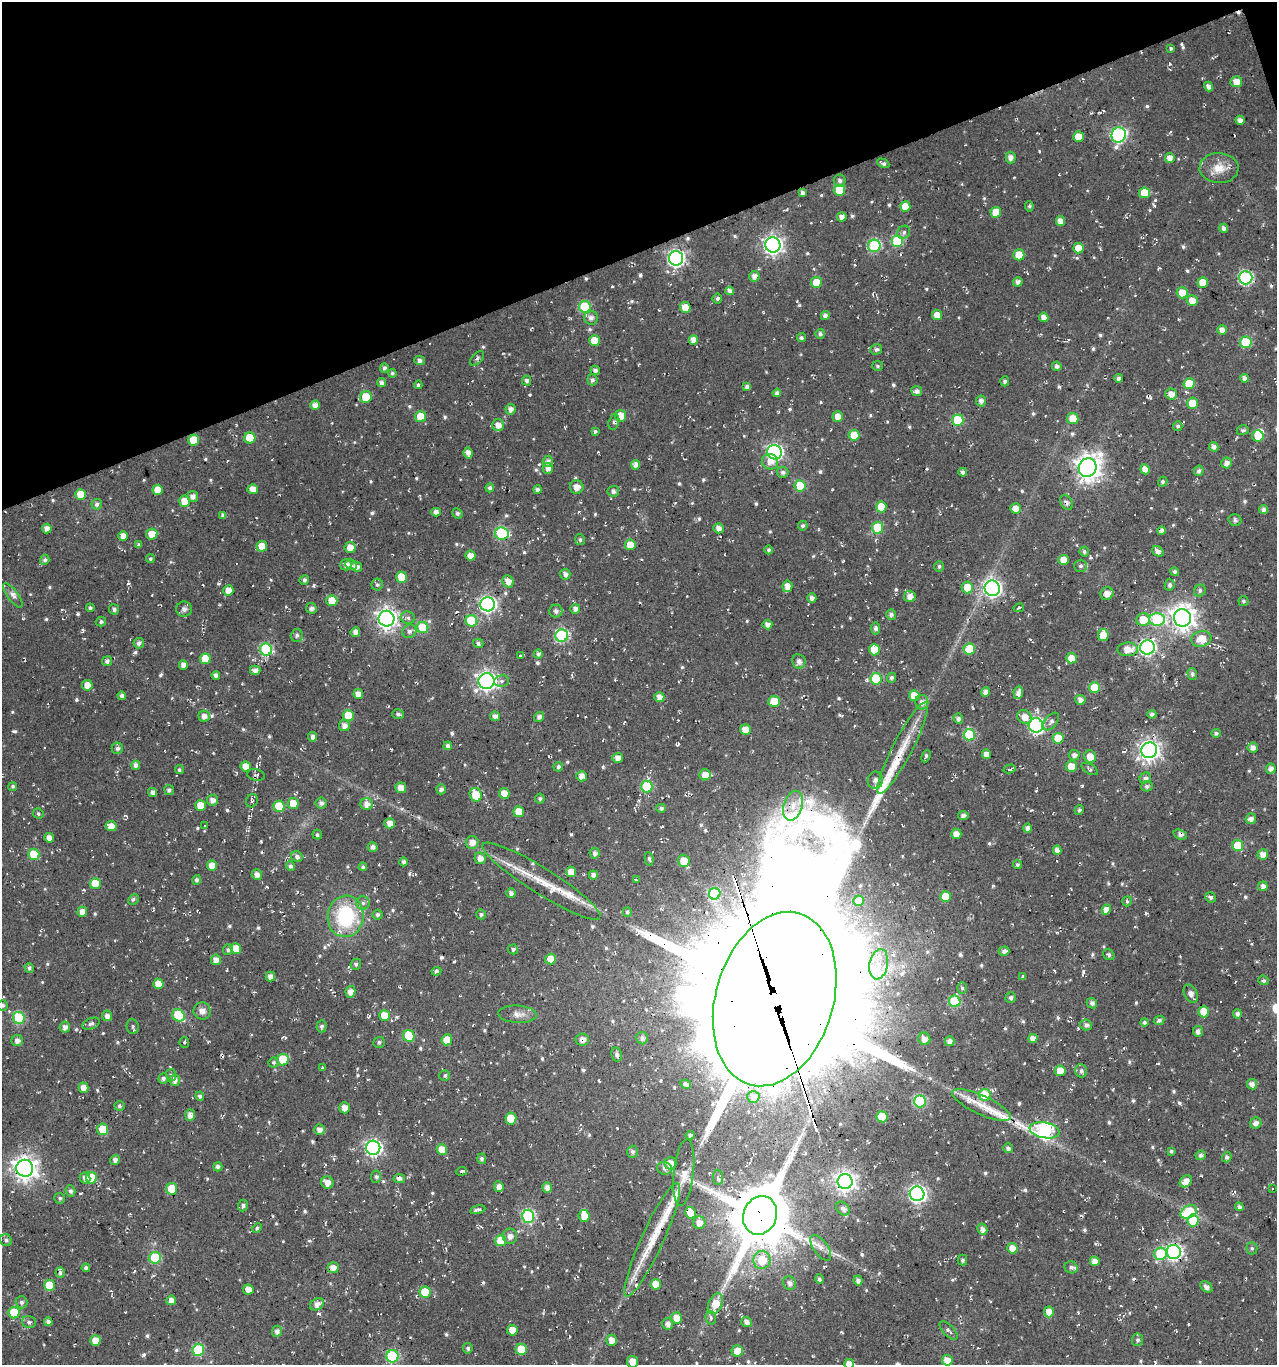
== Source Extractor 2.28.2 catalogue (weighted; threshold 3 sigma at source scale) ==
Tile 3 of 4 x 4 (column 3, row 1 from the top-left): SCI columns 2670-3944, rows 4090-5452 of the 5286 x 5452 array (HDU 1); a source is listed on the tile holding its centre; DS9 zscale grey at full resolution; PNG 1279 x 1367 px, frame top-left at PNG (2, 2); each listed source drawn as its Kron ellipse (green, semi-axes under 4 px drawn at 4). Shown black and unused: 19% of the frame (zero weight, under 2 of 3 exposures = <1% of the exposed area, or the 3 px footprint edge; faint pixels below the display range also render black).
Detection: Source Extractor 2.28.2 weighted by HDU 2 'WHT'; one run over the whole footprint, this tile lists its part. Background 0.0243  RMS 0.0089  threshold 0.04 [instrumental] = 3 sigma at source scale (4.5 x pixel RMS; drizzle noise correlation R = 1.50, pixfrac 1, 0.0396/0.0396 arcsec/px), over >= 5 px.
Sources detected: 838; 2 inside a brighter object's white glare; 25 cosmic-ray / hot-pixel residue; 5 long thin detections or spike segments (spike, bleed or trail) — neither listed nor drawn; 14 inside a brighter listed object's ellipse — not listed separately; of the other 792, all 500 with FLUX_AUTO >= 1.74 (the completeness limit of this list) listed and drawn (292 fainter detections not listed), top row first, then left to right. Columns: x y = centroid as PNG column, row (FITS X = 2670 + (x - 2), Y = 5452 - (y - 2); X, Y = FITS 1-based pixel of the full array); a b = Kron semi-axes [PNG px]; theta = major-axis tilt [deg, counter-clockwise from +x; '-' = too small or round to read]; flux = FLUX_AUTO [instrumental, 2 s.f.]
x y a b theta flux
1171 48 4 4 - 1.9
1236 82 6 5 - 9.6
1209 87 5 4 - 3.8
1240 120 4 4 - 4
1119 135 8 7 - 190
1078 137 5 5 - 14
1011 157 6 5 - 4.9
1170 158 5 5 - 6.1
883 163 6 4 -27 2.2
1219 168 19 15 -1 15
840 181 6 6 - 2.8
839 190 5 5 - 31
802 193 4 4 - 3.3
1145 193 5 5 - 17
905 206 5 5 - 12
1029 206 5 4 - 1.9
996 212 5 5 - 16
842 217 5 4 - 4.9
1060 221 5 4 - 6.4
1224 228 4 4 - 3.3
904 232 7 6 - 2.7
898 241 6 6 - 68
773 245 7 7 - 390
874 246 6 6 - 99
1078 248 5 5 - 13
1019 255 5 5 - 20
676 258 7 7 - 280
754 276 5 5 - 5.1
1246 278 7 6 - 130
816 282 5 5 - 21
1018 282 5 4 - 4
1203 283 5 5 - 16
730 291 4 4 - 3.9
1182 293 5 5 - 16
717 298 5 5 - 2.2
1192 301 5 5 - 11
585 307 6 5 - 57
685 307 5 5 - 15
937 315 5 5 - 10
825 316 4 4 - 4.2
1044 317 4 4 - 5.9
591 318 7 7 - 4.6
1222 330 5 5 - 5.7
820 334 5 4 - 2.7
801 338 4 4 - 2.1
693 340 5 4 - 6.9
594 341 5 5 - 21
1246 342 6 6 - 49
876 349 6 5 - 2.4
477 358 9 5 48 2.5
420 360 5 4 - 3.2
877 366 5 5 - 1.8
1057 366 5 5 - 3.1
384 368 5 4 - 2.5
595 370 5 4 - 4.1
392 373 4 3 - 1.8
1119 378 4 4 - 3
1245 378 4 4 - 4.4
527 380 5 4 - 2.8
592 380 5 5 - 2.8
1005 381 5 4 - 2.7
382 383 4 4 - 3.3
1189 384 5 5 - 20
418 385 4 4 - 2.1
747 387 4 4 - 3.4
917 391 5 5 - 4.5
777 393 4 4 - 3
1171 394 6 5 - 7.9
366 397 6 5 - 29
981 401 5 5 - 4.3
1192 403 5 5 - 18
315 405 5 4 - 5.7
511 409 5 5 - 4.7
621 416 6 5 - 16
421 417 5 5 - 25
838 417 5 5 - 7.9
1073 419 5 5 - 15
958 420 6 6 - 54
614 422 8 5 76 2.2
498 425 6 6 - 7.3
1178 426 5 4 - 1.7
1243 430 6 4 15 1.8
595 431 4 4 - 2
854 435 5 5 - 20
1258 436 6 5 - 19
250 438 5 5 - 26
193 440 5 5 - 24
1214 447 5 4 - 4.2
775 452 7 7 - 220
468 453 6 4 -82 5.5
548 461 6 5 - 3.4
770 462 8 7 - 7.6
1227 463 5 5 - 5.1
635 465 5 4 - 4.7
548 468 5 5 - 5.6
1088 468 9 8 - 910
1145 469 5 4 - 8.1
1199 471 5 4 - 2.7
783 472 6 5 - 2.6
963 472 4 4 - 3.3
1163 482 5 4 - 2
800 486 5 5 - 33
577 487 7 6 - 6.5
490 488 4 4 - 2.7
253 489 5 5 - 8.7
158 490 5 5 - 11
538 490 4 4 - 3.9
613 491 6 5 - 3.5
80 494 5 5 - 15
193 496 5 5 - 4.8
185 501 6 5 - 15
1066 502 8 6 -59 3.7
97 504 5 5 - 3.2
881 507 5 5 - 16
1015 508 5 5 - 7.5
1263 510 4 4 - 3.8
436 512 4 4 - 4.9
457 513 5 5 - 2.2
223 515 4 4 - 3.2
1235 520 6 6 - 2.5
803 526 5 4 - 2.2
718 528 5 5 - 5.3
878 528 6 5 - 42
47 529 5 4 - 5.1
1162 531 4 4 - 5.5
502 533 7 6 - 91
152 534 6 5 - 12
123 536 5 5 - 7
580 540 5 5 - 2
139 545 4 3 - 2.1
630 545 5 5 - 17
262 546 5 5 - 11
350 547 5 5 - 8.6
769 550 4 4 - 2.3
1084 551 5 4 - 1.9
1158 551 6 4 -41 5.8
470 556 5 5 - 7.7
150 559 4 4 - 1.8
45 560 5 4 - 2.3
1063 560 5 5 - 12
346 565 5 5 - 5.4
351 565 6 5 - 2.3
939 566 5 5 - 2
1080 566 6 6 - 2.3
357 567 6 5 - 4.9
1175 572 4 4 - 2
565 574 5 5 - 4
401 577 5 5 - 14
304 580 5 4 - 2.9
508 581 6 5 - 8
377 585 6 6 - 1.9
1170 585 6 5 - 2.6
787 586 6 5 - 7
967 588 6 5 - 16
992 588 8 7 - 300
228 590 5 5 - 8.8
1200 591 6 5 - 2.6
1107 594 7 6 - 7.1
13 595 14 5 -53 4.7
910 596 6 5 - 6.3
812 598 5 4 - 4
332 601 5 5 - 20
1243 601 5 5 - 1.7
488 604 7 7 - 250
90 608 4 4 - 2.4
311 608 5 5 - 3.1
1019 608 5 3 - 1.8
114 609 5 5 - 2.9
184 609 8 7 - 3.7
575 609 5 5 - 4.2
556 611 6 6 - 3
891 615 5 5 - 2.9
408 618 7 6 - 2.6
1182 618 9 8 - 840
387 619 8 8 - 490
1143 620 6 6 - 19
1157 620 8 6 0 86
471 621 6 5 - 43
101 622 5 4 - 2
767 625 5 4 - 5.6
423 627 6 5 - 42
875 628 6 4 -84 2.9
409 631 7 6 - 3.4
355 632 5 4 - 4.4
297 635 6 6 - 2.8
1103 635 6 5 - 13
562 636 6 6 - 100
1201 639 10 8 16 16
139 643 5 5 - 3.4
478 643 5 4 - 2.7
1147 647 7 7 - 220
266 649 6 6 - 83
969 649 6 5 - 36
1128 649 10 7 0 12
874 650 5 5 - 21
538 654 4 4 - 2.5
520 656 3 3 - 2.9
1071 658 5 5 - 11
205 659 5 5 - 18
107 661 5 5 - 3.6
799 661 7 6 - 4.6
183 665 5 4 - 5.3
255 670 5 4 - 4.3
1192 674 6 4 -71 2.5
216 675 4 4 - 3.9
891 678 5 4 - 2.7
876 679 6 6 - 53
486 681 8 8 - 400
501 681 7 6 - 2.8
87 685 5 5 - 9.3
1095 688 5 5 - 29
985 692 5 4 - 5.5
1018 693 6 5 - 5.4
358 694 5 5 - 7.4
122 696 4 4 - 3.3
914 696 5 5 - 18
659 697 5 5 - 6.8
1080 700 5 5 - 5.4
774 701 6 5 - 20
922 702 7 6 - 5.3
398 714 6 5 - 2.1
1152 714 4 4 - 3.1
348 715 5 5 - 23
204 716 5 5 - 5.7
495 716 5 5 - 5.1
539 717 5 5 - 3.1
1025 717 7 6 - 8.5
958 719 5 4 - 3.3
1051 721 10 6 52 3.8
344 725 5 5 - 5.4
1036 725 7 7 - 180
745 730 5 5 - 10
1216 733 5 4 - 2.2
969 735 6 6 - 55
313 737 4 4 - 4.4
1058 738 5 5 - 19
448 746 4 4 - 3.1
1253 747 5 5 - 5.3
117 748 6 5 - 3
903 748 52 10 63 27
1149 750 8 7 - 480
986 754 5 4 - 6.5
1074 755 5 5 - 4.1
926 756 6 3 66 2
1090 757 6 5 - 11
618 758 5 5 - 6.1
136 765 4 4 - 3.8
1071 766 5 5 - 13
246 767 5 5 - 14
558 767 5 4 - 2.5
1010 769 6 3 13 2.8
1090 769 9 4 -30 2.2
1271 769 5 5 - 4.3
179 770 4 4 - 2.2
256 775 9 5 -13 1.8
705 775 5 5 - 9.8
582 776 5 5 - 6.8
1145 778 6 5 - 3.2
875 780 9 7 81 4.8
13 786 5 4 - 1.8
647 786 6 6 - 59
1147 786 6 5 - 2.9
401 788 5 5 - 7.8
441 789 5 5 - 3.1
169 790 5 5 - 2.7
153 792 5 4 - 3.8
504 793 5 5 - 12
476 795 7 6 - 24
540 799 5 5 - 2
212 800 5 5 - 5.2
252 801 7 6 - 2.1
321 803 5 5 - 3.5
293 804 5 5 - 19
367 804 6 6 - 6.6
200 805 5 5 - 13
279 806 5 5 - 25
793 806 15 9 74 11
661 808 5 4 - 2.5
1079 810 5 4 - 1.8
519 812 5 5 - 18
38 814 5 5 - 1.8
963 815 5 4 - 3.6
1251 819 5 5 - 4.9
390 823 5 5 - 7.6
111 826 5 5 - 9
205 826 3 3 - 1.9
1028 828 5 4 - 4.5
956 834 5 5 - 7.2
317 835 5 4 - 1.8
1180 835 7 5 -19 2.6
49 838 5 4 - 6.4
472 842 6 6 - 7.3
1238 846 5 5 - 28
373 847 5 4 - 4.1
1057 850 5 4 - 5.8
595 853 5 5 - 3.5
34 854 5 5 - 27
1263 854 5 5 - 6.1
297 857 6 5 - 3.5
480 858 6 5 - 6.6
649 859 7 4 -81 1.8
684 861 6 6 - 15
404 862 4 4 - 2.4
1017 865 4 4 - 2
212 866 5 5 - 12
291 866 5 4 - 2.6
363 867 4 4 - 2.3
571 872 5 5 - 12
257 875 5 5 - 5.2
593 875 4 4 - 4.4
197 880 5 4 - 2.4
637 880 4 3 - 1.9
542 881 69 13 -32 34
95 884 5 5 - 27
1263 886 5 4 - 5
511 893 5 4 - 3.6
715 894 6 5 - 58
945 897 5 5 - 15
1211 897 5 5 - 2.5
133 899 6 5 - 2.1
859 901 5 5 - 14
1127 901 5 5 - 2.1
363 903 6 6 - 2.7
1106 910 5 4 - 10
82 912 5 4 - 8.1
627 912 5 4 - 2.2
481 914 5 5 - 1.9
378 915 5 5 - 2.3
346 916 21 18 83 74
236 948 5 5 - 13
513 949 5 5 - 2.1
228 950 5 5 - 2.4
1004 951 5 4 - 3.4
1109 955 6 5 - 2.3
551 959 5 5 - 16
216 960 5 5 - 6
356 964 6 5 - 1.8
879 964 15 9 79 14
29 968 5 4 - 2.5
436 971 5 4 - 2.7
270 976 5 5 - 5.3
1023 976 4 3 - 2.1
1263 980 6 4 -22 2.1
158 984 5 5 - 11
962 988 6 4 -87 1.9
350 992 6 5 - 7
1191 994 10 6 -62 4.6
1011 998 5 5 - 2.8
775 999 89 59 73 55000
955 1001 6 5 - 57
1092 1003 5 4 - 3.9
3 1005 5 5 - 1.9
202 1011 9 8 - 5.7
1204 1012 5 5 - 19
518 1014 19 8 -3 7.9
1237 1014 5 4 - 2.9
178 1015 7 5 -45 45
384 1015 5 5 - 15
107 1016 5 5 - 5.3
19 1018 6 6 - 68
1159 1020 5 4 - 2.9
1144 1022 4 4 - 1.8
91 1024 9 5 22 2.4
1086 1025 6 5 - 3.2
133 1026 8 6 -85 2.2
322 1026 6 5 - 2.4
65 1027 5 5 - 4.9
1198 1031 5 5 - 3.8
409 1036 6 5 - 45
642 1038 6 6 - 3.6
1033 1038 4 4 - 7.3
582 1039 7 6 - 5.3
924 1039 6 6 - 5.7
447 1040 5 5 - 16
17 1041 6 5 - 4
950 1041 5 5 - 4.9
184 1042 5 5 - 1.8
379 1042 6 5 - 2
617 1054 7 5 -76 2.8
283 1060 6 5 - 32
273 1063 5 5 - 1.9
322 1068 4 3 - 1.8
1060 1071 5 5 - 17
1081 1071 6 6 - 3.7
171 1075 6 5 - 1.8
445 1075 5 5 - 2
163 1078 5 5 - 2.9
175 1080 6 5 - 4.7
686 1084 5 4 - 3.3
1252 1084 5 5 - 5.1
83 1088 5 5 - 7
985 1095 6 6 - 44
200 1096 4 4 - 2.5
753 1097 6 6 - 3.7
920 1101 6 6 - 83
981 1105 32 9 -25 15
119 1106 5 5 - 2.4
345 1108 5 5 - 6.6
190 1115 5 5 - 4.5
882 1117 5 5 - 27
511 1118 6 5 - 25
1256 1123 6 5 - 4.4
103 1129 6 5 - 20
320 1130 5 5 - 5.4
1045 1130 15 8 -10 170
690 1135 4 4 - 2.1
373 1148 7 7 - 260
1008 1148 5 4 - 3.1
442 1149 5 5 - 14
1171 1151 4 4 - 1.9
632 1152 6 5 - 2.7
1200 1155 5 5 - 3.1
1227 1157 5 4 - 2.9
482 1159 5 4 - 2.2
115 1160 5 4 - 4.7
670 1163 6 6 - 8.3
218 1167 4 4 - 2.8
25 1168 8 8 - 740
664 1168 7 6 - 3.4
462 1171 5 3 - 4
684 1173 33 10 84 13
376 1177 6 5 - 2.3
718 1177 7 5 -86 2.2
85 1178 6 5 - 4
91 1178 5 5 - 33
399 1179 5 4 - 3.3
1186 1181 7 5 45 8.5
845 1182 7 7 - 470
327 1183 6 6 - 6.9
499 1187 5 5 - 7.1
547 1187 5 5 - 5.3
172 1189 5 5 - 28
1273 1189 3 3 - 1.9
70 1191 6 4 -69 2.7
917 1194 7 7 - 310
60 1198 5 5 - 2
243 1205 6 5 - 2.9
1239 1207 4 4 - 2.7
843 1209 8 5 -45 3.9
478 1210 8 3 13 2.9
1189 1212 9 6 29 45
690 1213 6 5 - 15
760 1215 20 16 69 7200
528 1216 6 6 - 110
584 1216 6 5 - 9.4
1193 1221 6 5 - 30
699 1223 6 6 - 8.1
257 1228 5 4 - 1.9
982 1229 6 4 -61 5.6
510 1236 7 7 - 4.9
6 1240 6 5 - 2.6
652 1240 62 11 65 36
501 1241 5 5 - 27
821 1248 15 7 -54 6.3
1012 1248 5 5 - 12
1252 1248 6 5 - 1.9
1174 1252 7 7 - 250
1160 1254 6 6 - 48
155 1258 6 6 - 50
762 1260 9 8 - 22
962 1260 5 5 - 2.3
1095 1261 5 4 - 7.7
1071 1267 6 6 - 2.6
86 1268 4 4 - 2.3
333 1268 5 5 - 6.8
60 1273 5 4 - 2.2
819 1279 4 4 - 2.2
858 1280 5 4 - 3.3
790 1283 7 6 - 4.2
656 1284 5 5 - 13
49 1285 5 5 - 24
1206 1287 7 5 -39 3.6
248 1289 5 5 - 5.2
425 1292 5 5 - 30
171 1300 5 5 - 7.4
21 1302 6 6 - 2.8
317 1304 7 5 32 5.5
715 1304 11 6 64 17
1049 1312 5 5 - 12
14 1313 5 5 - 42
677 1318 5 5 - 16
711 1318 7 5 -77 2
29 1322 7 6 - 2.3
48 1322 4 4 - 3.5
746 1322 5 5 - 4.5
668 1324 6 5 - 4.1
512 1330 5 5 - 12
277 1331 6 5 - 4.7
949 1331 12 5 -46 2.9
612 1340 5 5 - 6.7
1138 1340 6 5 - 2.5
95 1341 5 5 - 13
468 1348 5 4 - 2.1
521 1349 6 5 - 29
198 1350 6 6 - 67
737 1351 6 5 - 13
393 1356 6 6 - 100
947 1360 5 5 - 9.5
632 1362 6 5 - 10
849 1364 5 5 - 13
Overlapping masked pixels (flux is a lower limit): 12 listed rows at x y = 488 604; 387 619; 542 881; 775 999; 582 1039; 25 1168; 462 1171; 1186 1181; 845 1182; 760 1215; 652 1240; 1174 1252
Isophote crosses this tile's border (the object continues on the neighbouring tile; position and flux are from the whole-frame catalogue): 3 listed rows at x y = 3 1005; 632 1362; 849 1364